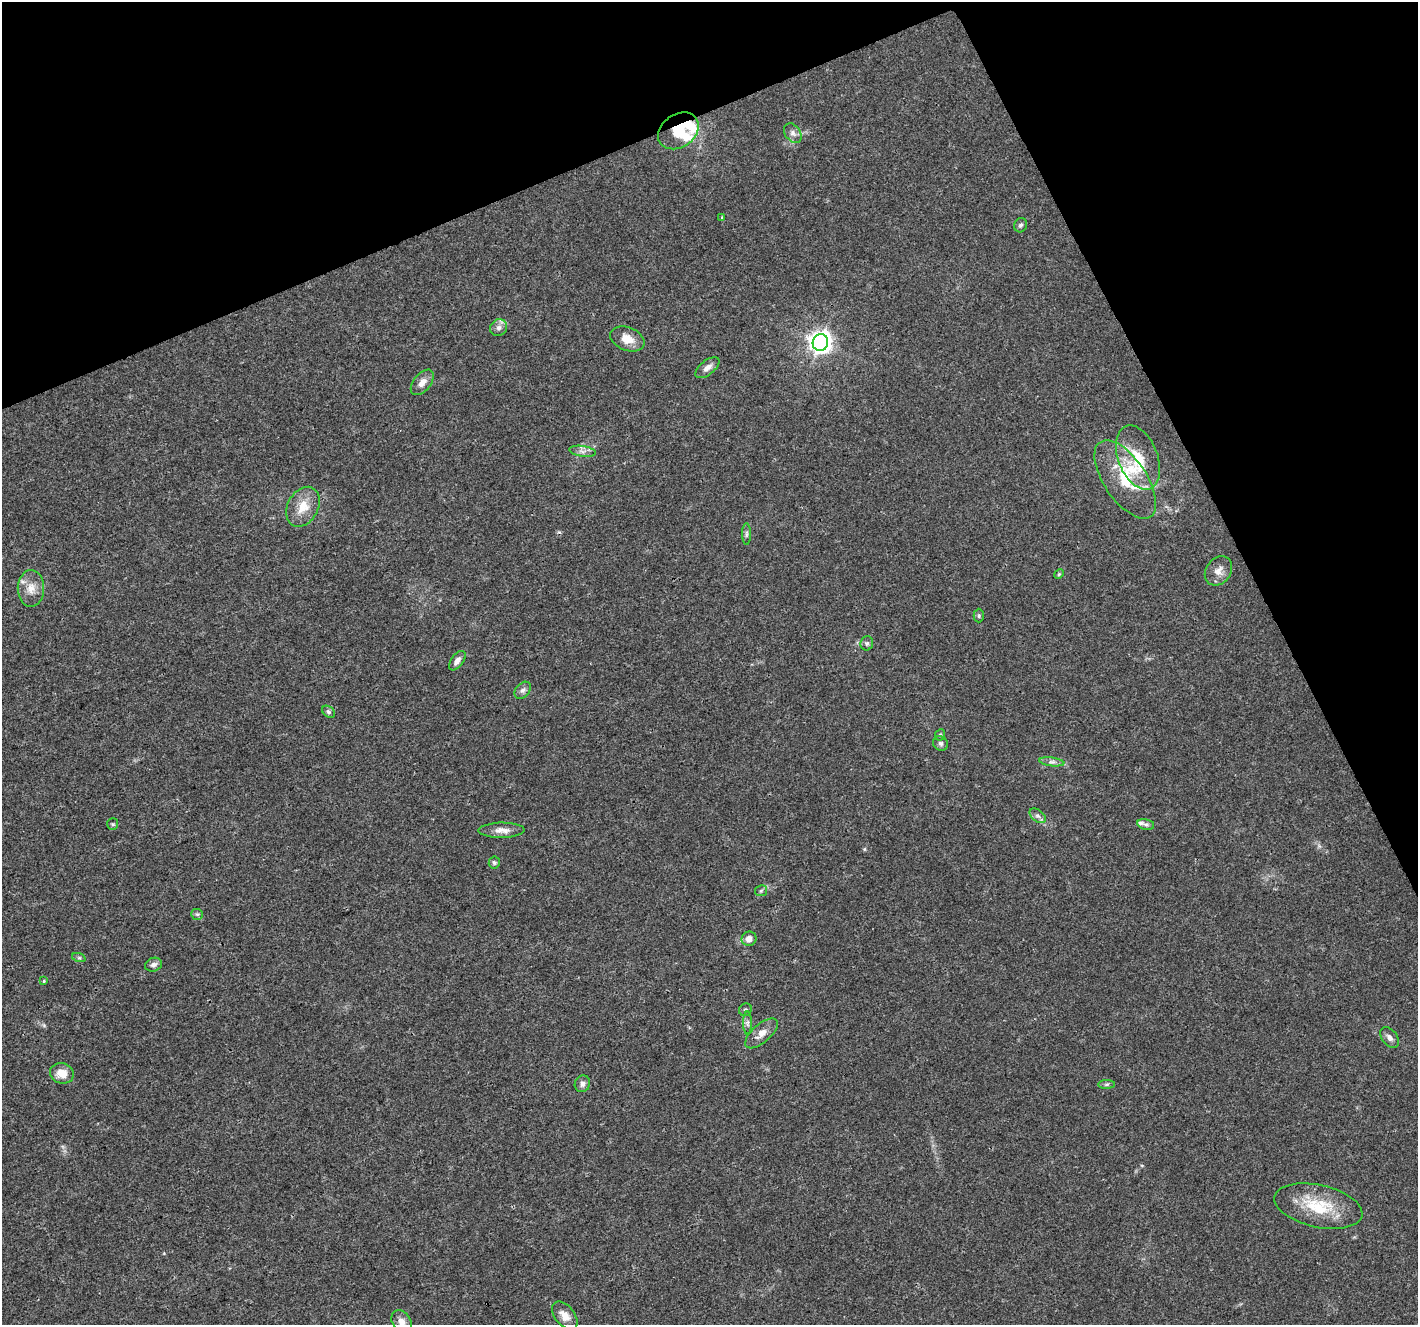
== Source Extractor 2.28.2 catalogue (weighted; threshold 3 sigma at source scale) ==
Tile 3 of 4 x 4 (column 3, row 1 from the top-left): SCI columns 2833-4248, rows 4061-5383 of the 5668 x 5532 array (HDU 1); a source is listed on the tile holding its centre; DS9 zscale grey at full resolution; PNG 1420 x 1327 px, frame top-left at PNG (2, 2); each listed source drawn as its Kron ellipse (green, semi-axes under 4 px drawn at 4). Shown black and unused: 22% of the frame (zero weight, under 3 of 4 exposures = <1% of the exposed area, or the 3 px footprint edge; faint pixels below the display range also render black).
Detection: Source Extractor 2.28.2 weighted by HDU 2 'WHT'; one run over the whole footprint, this tile lists its part. Background 0.0175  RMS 0.003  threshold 0.0133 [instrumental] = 3 sigma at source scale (4.5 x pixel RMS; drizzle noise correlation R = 1.50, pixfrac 1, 0.0396/0.0396 arcsec/px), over >= 5 px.
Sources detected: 52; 1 cosmic-ray / hot-pixel residue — neither listed nor drawn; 5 inside a brighter listed object's ellipse — not listed separately; the other 46 listed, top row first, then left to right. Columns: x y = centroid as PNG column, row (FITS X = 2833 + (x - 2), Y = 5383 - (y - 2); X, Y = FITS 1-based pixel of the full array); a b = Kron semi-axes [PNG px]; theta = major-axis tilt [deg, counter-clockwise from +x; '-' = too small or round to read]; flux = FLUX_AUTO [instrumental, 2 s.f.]
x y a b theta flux
678 131 22 16 35 10
793 133 11 7 -53 1.4
722 217 3 3 - 0.29
1021 225 7 6 - 0.73
499 328 9 8 - 1.3
627 339 18 11 -21 4
820 343 8 7 - 220
707 368 14 7 39 1.8
422 382 15 8 50 2.3
583 451 13 5 -9 1.3
1138 457 33 19 -69 10
1125 479 45 21 -56 14
303 507 21 15 62 5.7
746 534 11 4 90 0.73
1218 571 16 12 52 2.6
1059 574 5 4 - 0.37
31 588 18 13 89 3.9
979 616 7 5 89 0.5
867 643 7 6 - 0.69
457 661 11 6 53 1.5
523 690 10 6 49 1
328 712 7 5 -40 0.6
940 735 6 5 - 0.46
941 743 8 7 - 0.8
1052 762 13 3 -7 0.83
1038 816 9 5 -36 1
113 824 6 5 - 0.44
1146 824 8 5 -12 0.82
502 830 23 7 1 2.6
494 862 6 5 - 0.62
761 891 6 5 - 0.54
197 914 6 5 - 0.52
749 939 7 7 - 2.1
79 958 7 4 -19 0.5
154 965 8 6 18 1.2
44 981 3 3 - 0.56
745 1010 7 6 - 0.63
747 1023 11 4 90 0.87
762 1033 20 9 41 3
1389 1037 12 7 -51 1.4
62 1073 12 10 -14 3.9
582 1084 8 7 - 1.4
1107 1084 8 4 1 0.57
1318 1206 45 21 -12 13
565 1316 16 9 -50 2.8
401 1322 12 9 -56 2.5
Overlapping masked pixels (flux is a lower limit): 1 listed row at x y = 678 131
Isophote crosses this tile's border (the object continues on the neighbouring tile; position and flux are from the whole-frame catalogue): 1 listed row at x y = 401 1322